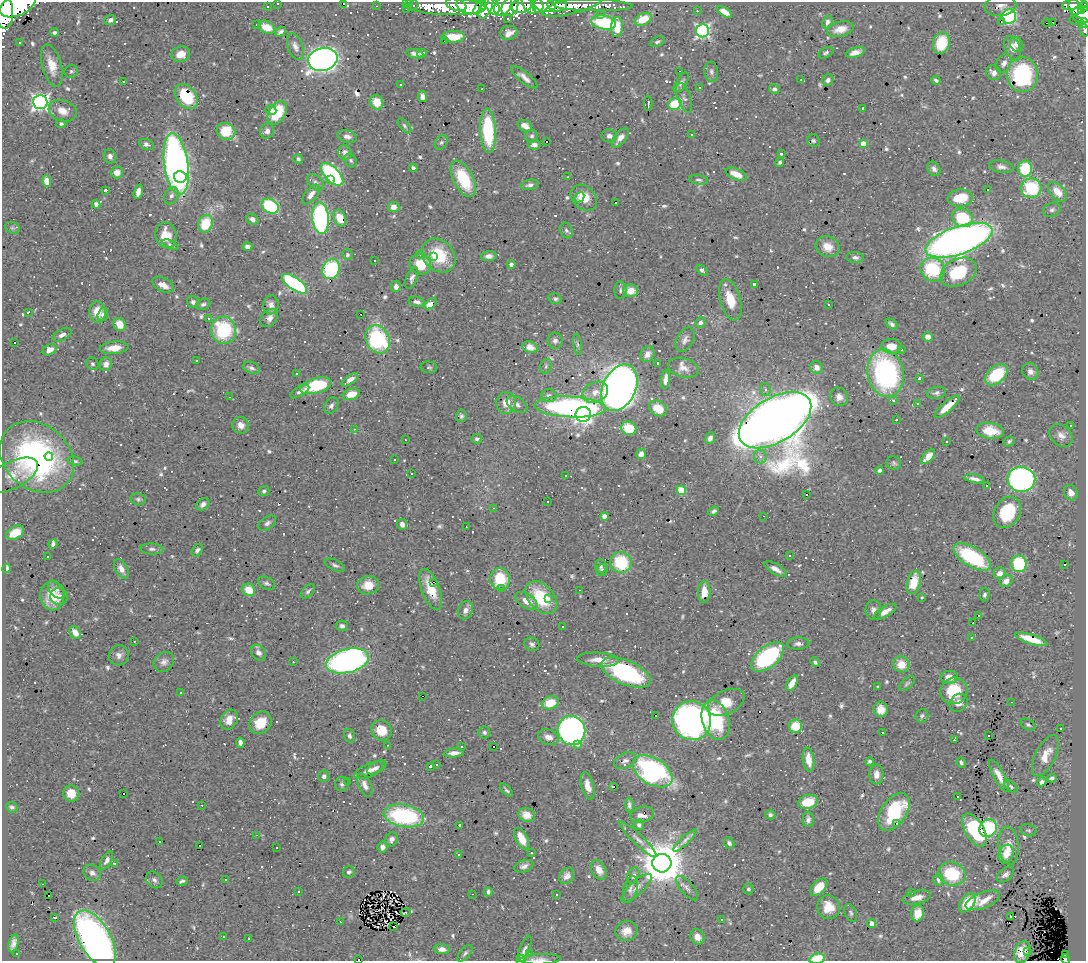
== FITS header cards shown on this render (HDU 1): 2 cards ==
NAXIS1  =                 1084
NAXIS2  =                  959

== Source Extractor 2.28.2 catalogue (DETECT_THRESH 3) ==
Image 1084 x 959 px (HDU 1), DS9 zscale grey, 1 PNG px = 1 image px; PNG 1088 x 963 px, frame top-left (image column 1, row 959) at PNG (2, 2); each listed source drawn as its Kron ellipse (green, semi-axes under 4 px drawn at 4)
Background 0.829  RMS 0.031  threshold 0.0917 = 3 sigma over >= 5 px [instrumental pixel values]
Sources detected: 885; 2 with non-positive FLUX_AUTO (blend fragments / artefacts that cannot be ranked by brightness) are neither listed nor drawn; of the other 883, the 500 brightest by FLUX_AUTO listed and drawn (383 fainter detections omitted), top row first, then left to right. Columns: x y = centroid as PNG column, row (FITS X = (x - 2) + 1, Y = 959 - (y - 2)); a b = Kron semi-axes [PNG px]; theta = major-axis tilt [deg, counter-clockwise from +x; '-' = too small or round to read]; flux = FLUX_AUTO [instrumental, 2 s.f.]
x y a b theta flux
278 3 3 3 - 5.8
343 3 3 2 - 7.6
407 4 5 3 - 19
18 5 19 10 25 2700
414 5 5 2 - 4.6
456 5 10 5 -18 690
469 5 13 8 -11 960
492 5 10 6 -64 650
503 5 12 7 56 620
522 5 10 7 17 1300
529 5 9 5 -54 800
537 5 8 6 -72 600
545 5 11 7 -14 830
557 5 10 6 -7 260
593 5 40 6 -1 210
1071 5 8 5 10 130
1076 5 9 7 84 280
267 6 3 3 - 5.2
376 6 3 2 - 5.5
445 6 41 9 -3 770
481 6 11 4 48 400
510 6 10 7 60 690
573 6 31 8 16 280
1000 6 16 10 6 13
1084 6 5 4 - 160
406 8 3 2 - 4.6
486 8 12 6 64 480
1081 10 4 3 - 140
697 11 3 2 - 9
4 12 17 9 -87 3700
724 12 8 4 -32 18
1082 14 10 8 -12 390
601 15 4 3 - 4.6
1009 16 7 7 - 270
508 18 3 3 - 7.4
643 19 9 5 24 46
110 20 6 5 - 7.9
1076 20 7 4 -4 33
1002 21 3 2 - 4.3
603 22 12 7 -11 170
827 22 6 5 - 7.1
1053 22 3 2 - 12
1047 23 4 2 - 32
1084 23 5 4 - 41
257 25 3 3 - 8.3
267 27 9 6 -26 33
617 27 10 6 86 31
840 29 13 7 14 24
1084 30 7 3 -79 13
703 31 6 6 - 460
280 32 6 4 33 6.2
54 33 4 4 - 6.6
509 33 8 7 - 14
453 37 11 5 0 42
445 40 3 3 - 32
19 42 3 3 - 8.5
657 42 7 4 25 4.6
941 43 11 8 74 61
1017 44 8 6 -57 11
295 47 14 7 -69 12
1013 48 13 7 -65 19
855 52 10 4 15 15
826 53 8 5 27 4.6
181 54 9 7 17 31
415 54 9 4 -8 9.6
422 54 5 4 - 6.4
323 59 15 11 14 1300
1004 63 10 7 59 9.7
52 66 22 9 -75 33
71 71 7 6 - 4.6
679 71 3 2 - 5.1
711 72 10 7 -84 6.6
994 73 8 7 - 11
1022 74 17 15 -86 230
524 77 16 5 -39 13
801 80 3 2 - 4.7
828 80 6 5 - 6.6
936 80 5 3 - 4.9
123 81 3 3 - 90
681 82 11 5 57 7.6
401 85 3 3 - 4.6
699 87 3 3 - 5.5
482 89 3 2 - 5.3
774 89 5 4 - 6.8
186 97 14 10 -52 99
423 97 5 4 - 9.6
684 98 16 6 -70 8.9
40 102 7 7 - 780
377 102 7 6 - 33
648 104 7 2 -89 8.2
675 104 7 5 28 83
863 108 3 3 - 4.4
271 110 5 5 - 6.8
63 111 14 10 -18 23
277 113 13 8 59 79
61 124 5 4 - 4.4
404 126 9 4 -49 4.9
525 126 7 5 -28 13
226 131 9 8 - 74
267 131 7 7 - 9.5
488 131 22 8 -87 160
691 135 3 3 - 7.8
347 136 10 6 -15 9.8
532 136 6 6 - 4.7
609 136 8 6 -12 10
620 138 11 5 52 15
547 141 3 3 - 34
813 141 6 6 - 4.3
441 142 8 5 50 5.2
147 144 8 5 -21 7.7
863 144 4 4 - 28
534 145 6 5 - 11
345 152 7 7 - 9.9
781 154 3 3 - 6
110 156 7 6 - 8.4
298 159 5 4 - 4.9
351 160 7 6 - 5.1
780 162 5 4 - 4.2
176 164 31 12 -82 1100
1001 167 12 6 -9 9.4
413 168 4 4 - 5.3
934 169 7 6 - 7.8
1025 169 8 7 - 100
117 172 6 6 - 17
332 174 14 7 -45 320
736 174 11 5 -23 27
180 177 6 5 - 280
568 177 3 2 - 5.1
463 179 20 10 -62 110
330 180 3 3 - 43
699 180 9 4 -8 5.1
47 181 6 4 -82 25
315 182 10 6 -39 7.1
530 185 9 5 10 7.5
1031 188 10 10 - 130
105 190 4 3 - 11
988 190 3 2 - 9.8
138 192 7 4 72 13
1057 192 12 7 -46 32
311 195 12 6 50 14
171 196 9 6 63 8.4
579 197 6 4 46 7.8
584 198 14 11 -43 42
960 198 12 8 5 63
615 202 3 2 - 570
96 204 4 4 - 6.9
270 206 9 7 -31 200
394 207 6 5 - 18
1052 210 9 7 23 6.9
321 218 16 8 -84 340
340 218 9 6 -66 37
962 218 11 9 -25 100
252 219 6 5 - 9
205 224 9 7 67 68
12 228 7 5 -19 4.3
566 230 8 6 -66 6.4
166 235 13 10 -76 43
959 240 35 14 19 1900
170 245 8 4 -26 4.7
247 246 5 4 - 8.1
828 247 12 10 -22 25
420 254 3 3 - 11
347 255 5 5 - 4.6
439 256 19 15 -46 95
489 256 7 5 2 10
433 257 3 2 - 5.6
855 257 9 5 -5 6.7
375 261 3 3 - 7.3
420 264 11 10 - 58
511 264 4 4 - 6.3
331 269 10 8 64 180
933 269 12 11 - 130
702 270 7 4 -41 6.4
958 272 19 13 26 97
412 278 12 5 69 9.1
295 284 15 6 -34 290
754 284 3 3 - 7.2
163 285 11 7 -27 18
396 286 6 5 - 8.6
620 290 8 6 -89 6.2
631 291 7 6 - 28
555 299 6 5 - 4.7
730 300 21 10 -74 49
193 302 6 6 - 7.2
417 302 8 5 -12 8.8
203 304 7 5 22 6
431 304 7 3 37 60
271 305 9 7 82 13
829 305 3 3 - 4.4
28 312 4 3 - 5
97 312 11 8 -86 35
361 314 3 2 - 26
103 315 6 5 - 6.2
269 318 10 7 49 14
208 319 3 3 - 19
700 322 5 5 - 6
120 324 7 6 - 30
892 324 7 4 -37 6.5
224 330 13 12 - 150
62 335 10 5 27 11
928 337 5 4 - 16
378 339 15 11 -65 220
685 340 13 8 59 11
555 341 8 7 - 7.5
14 342 3 3 - 41
577 344 10 4 -82 4.5
891 346 10 7 -5 30
530 347 8 5 -19 12
114 348 14 6 4 26
901 349 3 3 - 18
50 350 7 5 27 19
647 354 8 6 59 11
196 361 3 3 - 4.5
658 363 3 3 - 10
92 364 6 6 - 4.5
106 364 7 6 - 11
546 366 7 5 74 4.4
429 367 8 5 -5 4.3
816 367 6 6 - 13
251 368 9 5 -19 6.7
683 368 15 9 -15 17
1030 372 9 7 -55 10
886 373 24 18 -78 430
296 374 3 3 - 48
996 375 13 8 40 94
920 378 3 3 - 7.7
665 379 9 4 84 12
350 380 9 4 35 13
316 386 16 7 14 130
619 388 24 16 64 1600
765 389 6 5 - 5.6
300 391 10 5 30 6.9
595 392 13 10 23 23
936 393 9 6 9 6.6
351 394 9 5 17 34
549 396 7 6 - 7.2
229 397 3 2 - 36
839 397 9 8 - 13
893 401 3 3 - 7.6
506 403 11 10 - 24
917 403 3 3 - 25
517 405 11 7 -33 9.6
331 406 9 6 57 7.7
570 407 36 10 -3 530
947 407 16 5 40 31
658 408 9 7 -30 41
583 414 7 7 - 470
461 416 6 5 - 4.5
775 420 40 22 31 11000
896 420 3 2 - 8.9
241 425 8 8 - 16
1070 426 3 3 - 53
629 428 8 6 -24 49
354 429 3 2 - 38
990 431 14 8 -8 47
1061 435 13 9 -46 17
710 438 6 4 68 9.1
477 439 5 5 - 5.1
405 440 3 2 - 6.3
946 441 3 3 - 15
1009 441 6 5 - 4.7
641 454 5 5 - 12
49 456 4 3 - 11
37 457 40 32 -40 510
760 457 7 6 - 8.2
928 457 9 4 48 27
394 459 3 3 - 45
75 461 7 4 -10 5.2
894 463 7 6 - 4.5
880 470 4 4 - 6.9
411 474 3 3 - 4.6
11 475 29 13 27 26
566 475 3 3 - 23
975 479 10 4 -10 11
1021 479 14 12 -6 560
987 486 3 3 - 340
681 490 5 4 - 72
264 491 6 5 - 5
1071 493 8 6 -62 15
806 494 3 3 - 22
138 499 8 6 -9 4.9
547 502 3 3 - 22
203 504 7 5 39 7.8
494 508 3 2 - 7.1
714 511 5 4 - 5.6
1007 512 17 12 59 110
604 516 4 4 - 25
764 516 3 2 - 20
267 523 10 6 35 7.4
402 524 5 5 - 12
466 527 3 2 - 4.3
15 533 9 6 28 30
53 544 5 3 - 5.3
152 549 11 5 -3 6.8
197 550 7 4 51 5.8
790 556 3 3 - 5.1
48 557 3 3 - 4.8
972 557 21 9 -31 170
621 562 10 10 - 110
1019 564 8 7 - 120
1064 564 3 3 - 99
335 565 11 5 -25 5.9
601 566 7 5 -89 5
7 568 4 3 - 12
121 569 11 6 -61 14
776 569 13 5 -30 14
602 570 6 5 - 5.3
1000 573 6 5 - 16
500 579 10 10 - 78
1006 581 7 5 36 13
433 582 3 2 - 49
914 582 12 6 73 44
266 583 9 6 -27 5.4
368 585 11 9 10 30
431 589 22 9 -69 48
502 589 3 3 - 12
56 590 10 6 -50 9.1
249 590 7 6 - 37
580 590 3 2 - 22
308 591 9 5 46 5.5
704 592 11 6 88 26
984 594 7 5 85 5.4
52 596 14 12 -88 47
59 597 8 8 - 14
541 597 19 12 -47 110
549 598 3 2 - 5.5
922 598 3 3 - 36
526 601 12 7 -33 19
466 610 9 7 66 11
873 610 10 8 -88 10
885 612 12 5 31 18
978 615 3 3 - 53
973 623 2 2 - 6.1
342 626 6 5 - 6.7
562 627 3 3 - 5.4
75 632 7 5 -51 19
972 638 3 3 - 6.2
1031 639 17 4 -17 32
134 641 3 2 - 6.2
532 644 7 6 - 6.6
798 644 11 6 3 8.6
258 653 8 7 - 9.6
119 655 10 10 - 12
768 657 19 10 39 280
598 660 21 7 -3 27
347 661 22 12 14 880
164 662 11 9 41 11
293 662 3 2 - 4.4
815 662 6 4 -46 4.4
901 664 8 7 - 32
626 672 26 12 -22 250
949 677 8 6 -1 20
792 683 9 4 61 24
907 684 9 5 42 4.6
877 686 3 3 - 9.7
954 691 14 13 - 69
181 693 3 3 - 23
422 696 3 2 - 210
726 702 19 12 25 50
1011 702 3 2 - 5.4
550 703 9 6 15 49
959 703 10 8 43 14
881 709 8 7 - 19
655 715 3 3 - 440
922 716 7 6 - 5.4
229 720 10 8 60 21
716 720 20 13 -71 140
692 721 19 19 - 800
260 723 12 10 44 44
1028 725 8 5 -31 4.8
795 726 6 6 - 52
1061 729 3 2 - 9.2
382 730 10 10 - 41
571 730 15 13 -70 780
484 732 6 6 - 5.6
883 733 3 3 - 57
989 735 3 3 - 8.2
349 736 7 5 -72 6.1
548 737 10 7 -17 16
954 740 4 3 - 13
240 743 5 4 - 8.1
387 745 3 2 - 6.4
577 745 3 3 - 21
462 746 3 3 - 71
493 746 3 3 - 14
454 753 10 4 5 13
1045 756 22 10 64 38
808 760 12 5 -82 29
625 761 12 7 26 9.7
869 761 4 3 - 4.3
961 762 5 3 - 5
437 765 3 3 - 5.3
430 766 3 3 - 5.8
375 768 9 5 33 8.2
370 770 17 6 23 14
653 771 22 13 -32 370
876 774 10 7 89 16
324 776 6 5 - 6.2
999 776 18 5 -61 20
1052 778 5 4 - 6.2
348 781 3 2 - 54
1042 782 5 4 - 5.1
342 784 7 7 - 6.3
365 785 12 6 -65 13
588 786 14 6 -75 20
1011 786 8 4 -38 4.2
613 787 3 3 - 16
506 790 8 4 -44 4.3
71 793 8 7 - 27
123 793 3 3 - 40
957 797 3 3 - 110
808 802 10 7 15 52
202 805 3 2 - 6.2
629 805 7 4 -90 5.7
12 807 6 5 - 4.9
894 812 21 12 56 160
527 815 8 7 - 22
642 815 12 8 12 15
770 815 5 4 - 5.2
404 816 20 11 -10 250
808 819 7 5 87 7.6
896 824 3 3 - 37
460 825 3 3 - 8.5
639 825 5 5 - 5.5
988 828 9 8 - 150
975 830 18 9 -59 140
1028 830 8 6 -12 4.7
256 835 3 2 - 89
392 839 7 6 - 10
522 839 12 6 -63 35
638 839 25 5 -43 14
685 841 15 4 43 9
159 842 3 3 - 11
729 843 6 5 - 6.5
200 846 3 3 - 100
1008 846 19 10 -84 32
276 847 3 3 - 13
382 847 6 5 - 8.5
532 853 3 3 - 18
458 854 3 3 - 9.9
1006 854 9 7 69 19
107 860 10 5 61 7.4
662 863 9 9 - 9100
114 864 3 3 - 650
524 866 10 6 17 9
599 870 10 7 -62 21
349 872 6 5 - 4.9
92 873 9 7 -35 10
952 874 13 11 -15 100
1005 875 10 6 40 9.1
567 876 9 7 47 13
633 876 8 6 68 8.7
154 880 9 7 -46 7.4
225 880 3 3 - 31
938 880 6 5 - 6.9
182 881 6 3 18 5
42 884 3 2 - 6.8
819 887 10 6 46 35
636 888 19 7 43 15
687 888 15 6 -50 9.9
630 889 13 7 75 9.5
748 889 5 5 - 4.7
298 891 3 3 - 6.5
488 892 5 3 - 5
912 893 3 3 - 6.2
473 894 3 2 - 5.2
556 894 3 3 - 4.5
49 896 2 2 - 7.3
917 897 14 6 13 16
983 900 18 8 21 27
967 903 10 6 53 45
829 907 12 11 - 35
406 912 5 2 - 5
851 913 9 5 -67 4.7
918 913 8 6 78 26
1010 916 3 2 - 7.6
55 917 3 3 - 150
721 919 3 3 - 7.7
340 922 3 2 - 5.2
871 924 4 4 - 9.2
393 927 3 3 - 63
626 931 11 10 - 24
223 937 3 3 - 9.5
697 937 8 6 -62 16
95 939 31 15 -60 1100
249 939 3 3 - 6.5
14 943 9 4 75 9.7
442 949 7 5 -5 15
524 951 15 5 69 10
1027 951 3 2 - 19
1022 952 11 7 69 23
465 953 10 5 50 5.6
17 954 3 3 - 5.1
530 954 3 3 - 8.7
1066 955 3 2 - 4.7
522 958 3 3 - 7.6
540 959 20 5 2 11
817 959 8 5 13 64
1065 959 5 3 - 33
359 960 2 2 - 8.2
At the frame edge (FLAGS 8, measured only in part): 12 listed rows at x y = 278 3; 343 3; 18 5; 1084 6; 4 12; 1084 23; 1084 30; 522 958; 540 959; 817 959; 1065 959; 359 960
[383 fainter detections neither listed nor drawn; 2 non-positive-flux detections neither listed nor drawn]